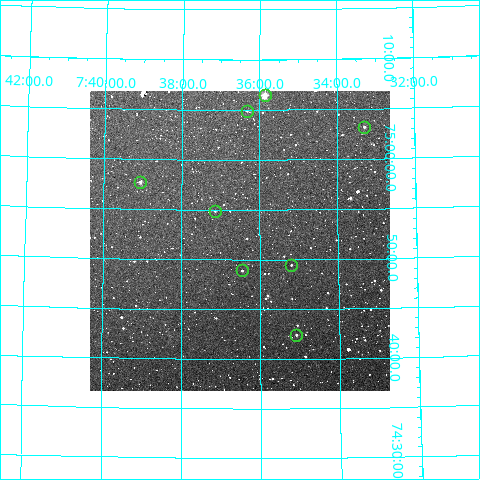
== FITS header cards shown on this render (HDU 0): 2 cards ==
NAXIS1  =                  300
NAXIS2  =                  300

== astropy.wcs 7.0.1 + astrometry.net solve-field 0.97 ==
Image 300 x 300 px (HDU 0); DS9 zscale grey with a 90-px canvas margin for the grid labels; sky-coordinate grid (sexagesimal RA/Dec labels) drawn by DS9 from the SOLVED WCS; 8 Tycho-2 reference stars matched to detected sources circled (green)
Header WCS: RA---TAN/DEC--TAN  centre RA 07:36:30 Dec +74:52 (114.13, +74.87 deg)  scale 6 arcsec/px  FOV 30.0' x 30.0'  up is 0 deg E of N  parity normal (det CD < 0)
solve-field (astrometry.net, Tycho-2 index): VERIFIED the header's WCS against the Tycho-2 star catalogue (8 matches, 0 conflicts) and refined it, rather than solving blind
Solved WCS: RA---TAN-SIP/DEC--TAN-SIP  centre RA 07:36:31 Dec +74:52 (114.13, +74.87 deg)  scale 6 arcsec/px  FOV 30.0' x 30.1'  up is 0 deg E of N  parity normal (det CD < 0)
The solver's refit moves the header's centre by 0.68 arcsec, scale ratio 1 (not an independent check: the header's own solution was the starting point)
Tycho-2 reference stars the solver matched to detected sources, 8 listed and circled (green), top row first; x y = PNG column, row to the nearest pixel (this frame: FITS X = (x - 90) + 1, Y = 300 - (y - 91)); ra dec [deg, ICRS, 3 dp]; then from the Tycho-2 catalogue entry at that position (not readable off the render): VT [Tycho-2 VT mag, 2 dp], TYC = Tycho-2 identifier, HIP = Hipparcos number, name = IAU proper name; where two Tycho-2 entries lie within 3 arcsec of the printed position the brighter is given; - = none
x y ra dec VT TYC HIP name
265 95 113.965 +75.108 9.38 4527-1605-1 36956 -
247 111 114.082 +75.082 12.10 4527-1726-1 - -
364 127 113.323 +75.053 11.64 4527-1706-1 - -
140 182 114.766 +74.961 11.25 4373-1050-1 - -
215 211 114.287 +74.915 12.07 4373-1174-1 - -
291 265 113.798 +74.824 12.16 4372-45-1 - -
242 270 114.112 +74.815 12.36 4373-261-1 - -
296 335 113.770 +74.707 12.01 4372-216-1 - -